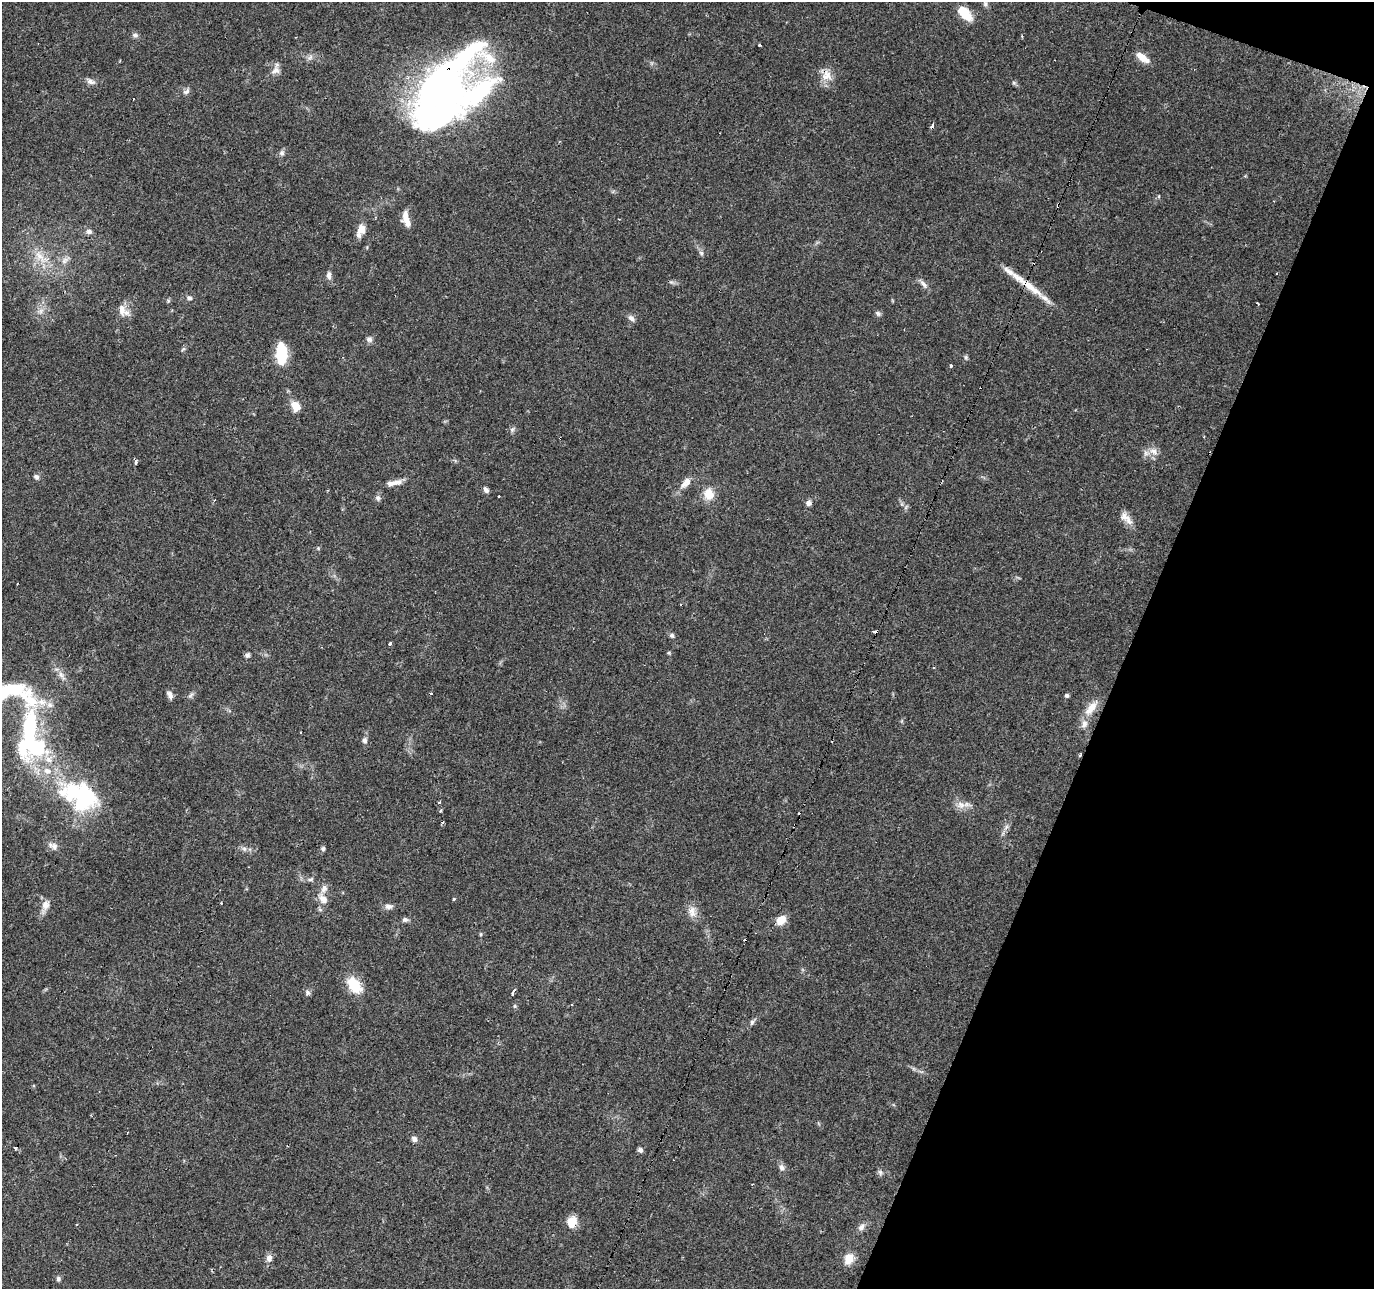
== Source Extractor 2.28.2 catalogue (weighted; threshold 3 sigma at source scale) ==
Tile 8 of 4 x 4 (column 4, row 2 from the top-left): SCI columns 4122-5493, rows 2851-4137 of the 5493 x 5634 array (HDU 1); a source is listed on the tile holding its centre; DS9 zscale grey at full resolution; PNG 1376 x 1291 px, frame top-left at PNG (2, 2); no overlay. Shown black and unused: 18% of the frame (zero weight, under 2 of 3 exposures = <1% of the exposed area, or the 3 px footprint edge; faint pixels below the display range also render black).
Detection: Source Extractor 2.28.2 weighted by HDU 2 'WHT'; one run over the whole footprint, this tile lists its part. Background 0.0634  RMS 0.0049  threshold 0.022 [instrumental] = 3 sigma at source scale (4.5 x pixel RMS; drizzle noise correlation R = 1.50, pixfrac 1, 0.0396/0.0396 arcsec/px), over >= 5 px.
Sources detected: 126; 3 inside a brighter object's white glare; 12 cosmic-ray / hot-pixel residue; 1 long thin detection or spike segment (spike, bleed or trail) — not listed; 7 inside a brighter listed object's ellipse — not listed separately; the other 103 listed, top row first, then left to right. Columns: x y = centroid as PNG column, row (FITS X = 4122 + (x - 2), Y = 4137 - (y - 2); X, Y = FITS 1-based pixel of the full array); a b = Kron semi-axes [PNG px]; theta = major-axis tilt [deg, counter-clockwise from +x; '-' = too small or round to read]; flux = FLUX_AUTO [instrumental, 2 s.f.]
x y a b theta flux
985 4 9 6 -89 1.3
965 13 18 9 -48 11
135 35 9 6 -1 1.3
759 45 3 3 - 1.3
310 57 9 6 54 1.6
1142 57 18 7 -36 5.2
276 70 13 9 20 2.9
827 75 16 14 -72 5.9
90 81 12 7 -21 2.2
1014 83 6 5 - 0.84
186 92 10 6 14 1.6
441 92 76 46 62 270
932 127 4 3 - 4.2
282 153 7 7 - 1.4
1058 205 5 3 - 0.64
405 217 16 9 -88 4.5
361 229 14 10 78 4.7
89 231 8 6 -3 1.6
701 253 7 5 -46 1.1
40 257 25 11 -50 9.3
65 260 14 7 39 2.6
329 275 11 6 -87 2.1
923 284 15 5 -48 2.1
189 298 7 6 - 1.3
168 301 6 4 73 0.69
1258 303 4 2 - 0.98
122 310 16 9 -84 4.2
41 311 8 6 36 2
878 313 8 6 -30 1.2
631 318 11 6 -41 1.9
369 339 8 7 - 1.7
183 349 7 4 44 0.79
281 354 23 11 -88 18
966 357 6 5 - 0.82
951 366 3 3 - 1.5
296 406 10 8 -64 7.1
512 429 7 6 - 1.2
1154 451 11 8 -67 3.2
1146 453 8 5 -61 1.7
136 462 5 3 - 0.98
36 477 7 6 - 1.4
394 483 22 6 10 3.8
683 484 12 9 49 3.1
486 490 8 5 -53 1.6
708 494 14 12 -78 7.4
498 496 3 3 - 0.93
378 498 8 6 -65 1.4
808 503 7 7 - 1.7
906 507 7 4 71 0.86
1126 518 23 9 -44 4.4
318 548 5 5 - 0.57
17 584 3 2 - 0.56
680 604 3 2 - 0.69
876 632 4 3 - 9.2
672 635 6 6 - 1.2
390 644 3 3 - 4.2
669 653 5 4 - 0.6
247 655 7 6 - 1.1
62 675 15 6 -54 2.9
15 692 65 28 -16 43
431 694 3 3 - 2.1
170 695 9 6 -71 2.4
191 695 9 4 36 1.2
1067 695 5 5 - 0.85
1091 708 25 10 51 6.5
29 727 49 15 79 47
301 732 3 2 - 0.44
364 740 8 7 - 1.7
1080 755 3 3 - 0.92
49 760 10 7 -34 3.3
47 771 13 9 -18 4.9
86 795 41 20 -44 39
440 802 3 3 - 1.4
961 805 14 10 -12 3.9
443 822 3 3 - 2.4
1006 827 7 4 71 1.2
54 846 12 9 -61 2.6
244 849 7 6 - 1.4
323 849 6 6 - 1
310 879 9 5 9 1.2
323 899 17 9 -48 4.4
454 899 4 3 - 0.58
45 905 14 10 76 4
389 906 11 7 1 2.1
692 911 17 10 -75 4.2
405 920 8 6 3 1.3
781 920 11 8 44 6.2
481 934 5 3 - 0.56
354 985 18 11 -52 14
513 992 7 3 65 3.5
307 993 8 7 - 1.3
515 1006 5 5 - 0.69
752 1022 9 5 54 1.4
127 1133 2 2 - 0.33
414 1139 7 6 - 1.9
640 1150 6 6 - 1.5
781 1167 10 7 -80 2
880 1172 8 6 -66 1.3
572 1222 13 10 70 7.6
862 1227 12 7 50 2.3
269 1258 10 7 74 2.6
849 1259 13 9 70 6.4
58 1279 7 6 - 0.99
Overlapping masked pixels (flux is a lower limit): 7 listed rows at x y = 827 75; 441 92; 932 127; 1058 205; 876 632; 1080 755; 86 795
Isophote crosses this tile's border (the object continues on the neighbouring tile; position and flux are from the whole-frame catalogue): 1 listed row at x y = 15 692